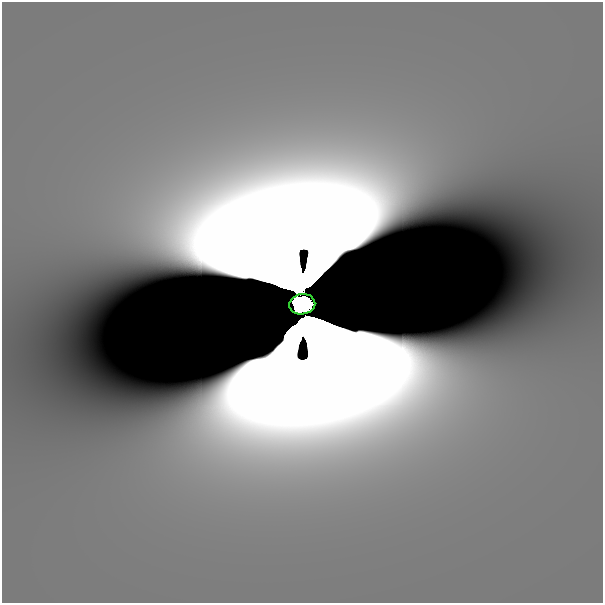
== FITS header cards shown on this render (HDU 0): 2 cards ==
NAXIS1  =                  601
NAXIS2  =                  601

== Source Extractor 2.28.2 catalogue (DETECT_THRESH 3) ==
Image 601 x 601 px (HDU 0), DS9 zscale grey, 1 PNG px = 1 image px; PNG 605 x 605 px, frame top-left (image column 1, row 601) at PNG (2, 2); each listed source drawn as its Kron ellipse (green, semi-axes under 4 px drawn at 4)
Background 2.89e-12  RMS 5.0e-12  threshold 1.51e-11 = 3 sigma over >= 5 px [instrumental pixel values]
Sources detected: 4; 3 with non-positive FLUX_AUTO (blend fragments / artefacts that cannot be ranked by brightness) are neither listed nor drawn; the other 1 listed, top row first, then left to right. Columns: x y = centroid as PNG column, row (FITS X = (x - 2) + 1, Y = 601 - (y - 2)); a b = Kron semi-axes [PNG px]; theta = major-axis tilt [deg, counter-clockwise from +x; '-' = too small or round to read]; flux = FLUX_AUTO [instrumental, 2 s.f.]
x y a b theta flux
302 304 13 10 8 16
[3 non-positive-flux detections neither listed nor drawn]